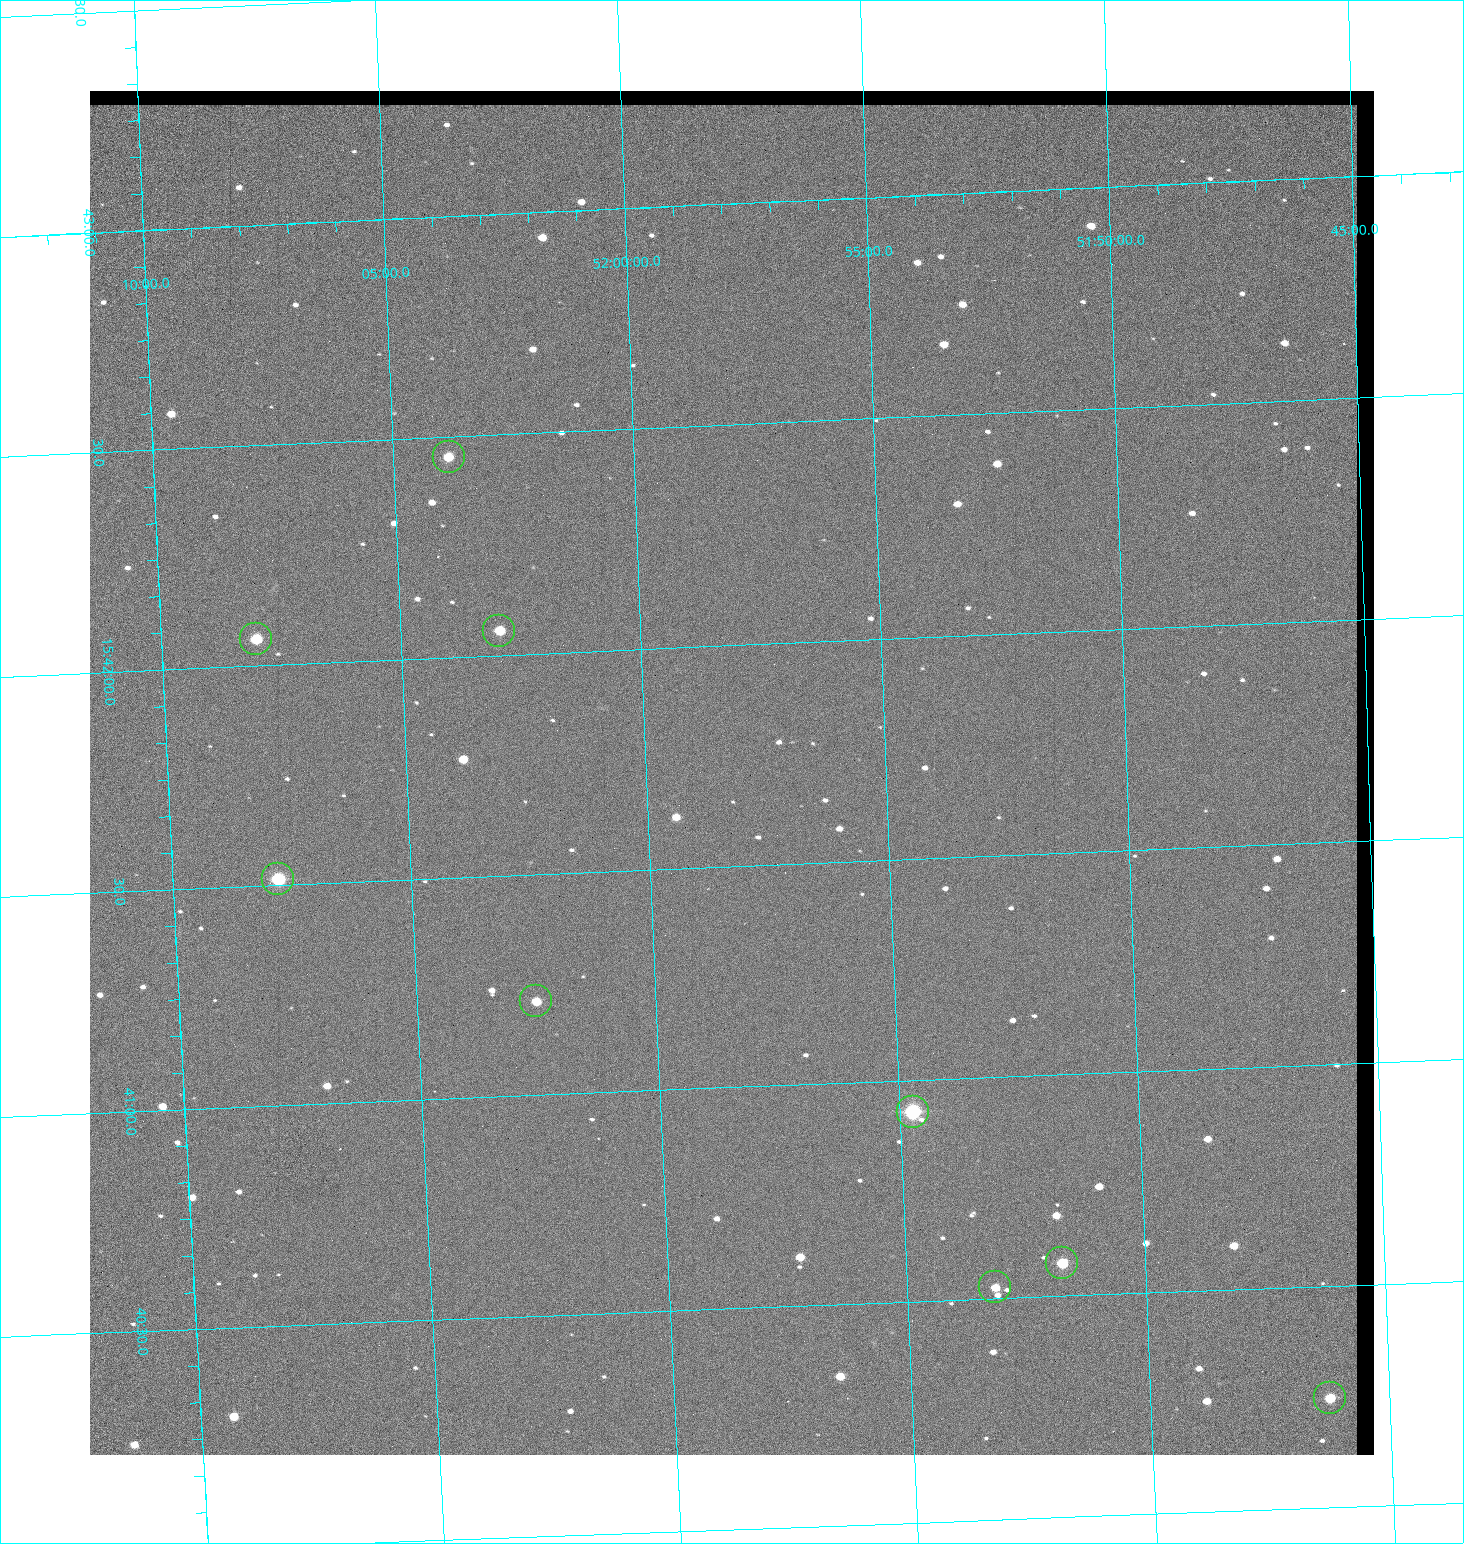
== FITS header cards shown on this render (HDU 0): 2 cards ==
NAXIS1  =                 1284 / length of data axis 1
NAXIS2  =                 1364 / length of data axis 2

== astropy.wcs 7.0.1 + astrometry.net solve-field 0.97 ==
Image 1284 x 1364 px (HDU 0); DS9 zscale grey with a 90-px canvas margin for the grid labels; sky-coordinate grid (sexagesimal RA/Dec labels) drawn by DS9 from the SOLVED WCS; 9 Tycho-2 reference stars matched to detected sources circled (green)
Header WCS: RA---TAN/DEC--TAN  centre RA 15:41:43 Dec +51:58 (235.43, +51.97 deg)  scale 1.26 arcsec/px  FOV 26.9' x 28.5'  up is +92 deg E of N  parity flipped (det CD > 0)
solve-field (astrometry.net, Tycho-2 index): VERIFIED the header's WCS against the Tycho-2 star catalogue (9 matches, 0 conflicts) and refined it, rather than solving blind
Solved WCS: RA---TAN-SIP/DEC--TAN-SIP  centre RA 15:41:43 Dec +51:58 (235.43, +51.97 deg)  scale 1.25 arcsec/px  FOV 26.8' x 28.5'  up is +92 deg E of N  parity flipped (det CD > 0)
The solver's refit moves the header's centre by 0.48 arcsec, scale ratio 0.9961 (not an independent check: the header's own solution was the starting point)
Tycho-2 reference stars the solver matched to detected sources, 9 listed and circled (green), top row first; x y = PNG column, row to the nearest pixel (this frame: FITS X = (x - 90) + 1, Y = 1364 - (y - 91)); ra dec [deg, ICRS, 3 dp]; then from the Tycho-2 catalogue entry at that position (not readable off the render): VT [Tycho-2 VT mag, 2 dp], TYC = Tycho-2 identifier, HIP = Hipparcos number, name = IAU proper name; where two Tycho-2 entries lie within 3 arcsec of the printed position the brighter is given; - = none
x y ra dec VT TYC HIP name
449 457 235.614 +52.064 11.61 3489-1132-1 - -
499 631 235.514 +52.049 11.19 3489-1407-1 - -
256 639 235.515 +52.133 11.12 3489-1380-1 - -
278 879 235.378 +52.130 9.31 3489-1322-1 76850 -
536 1001 235.303 +52.042 11.52 3489-958-1 - -
913 1112 235.232 +51.912 9.59 3489-824-1 - -
1062 1263 235.143 +51.862 10.97 3489-1016-1 - -
995 1287 235.131 +51.886 12.29 3489-908-1 - -
1330 1398 235.062 +51.771 11.53 3489-1453-1 - -